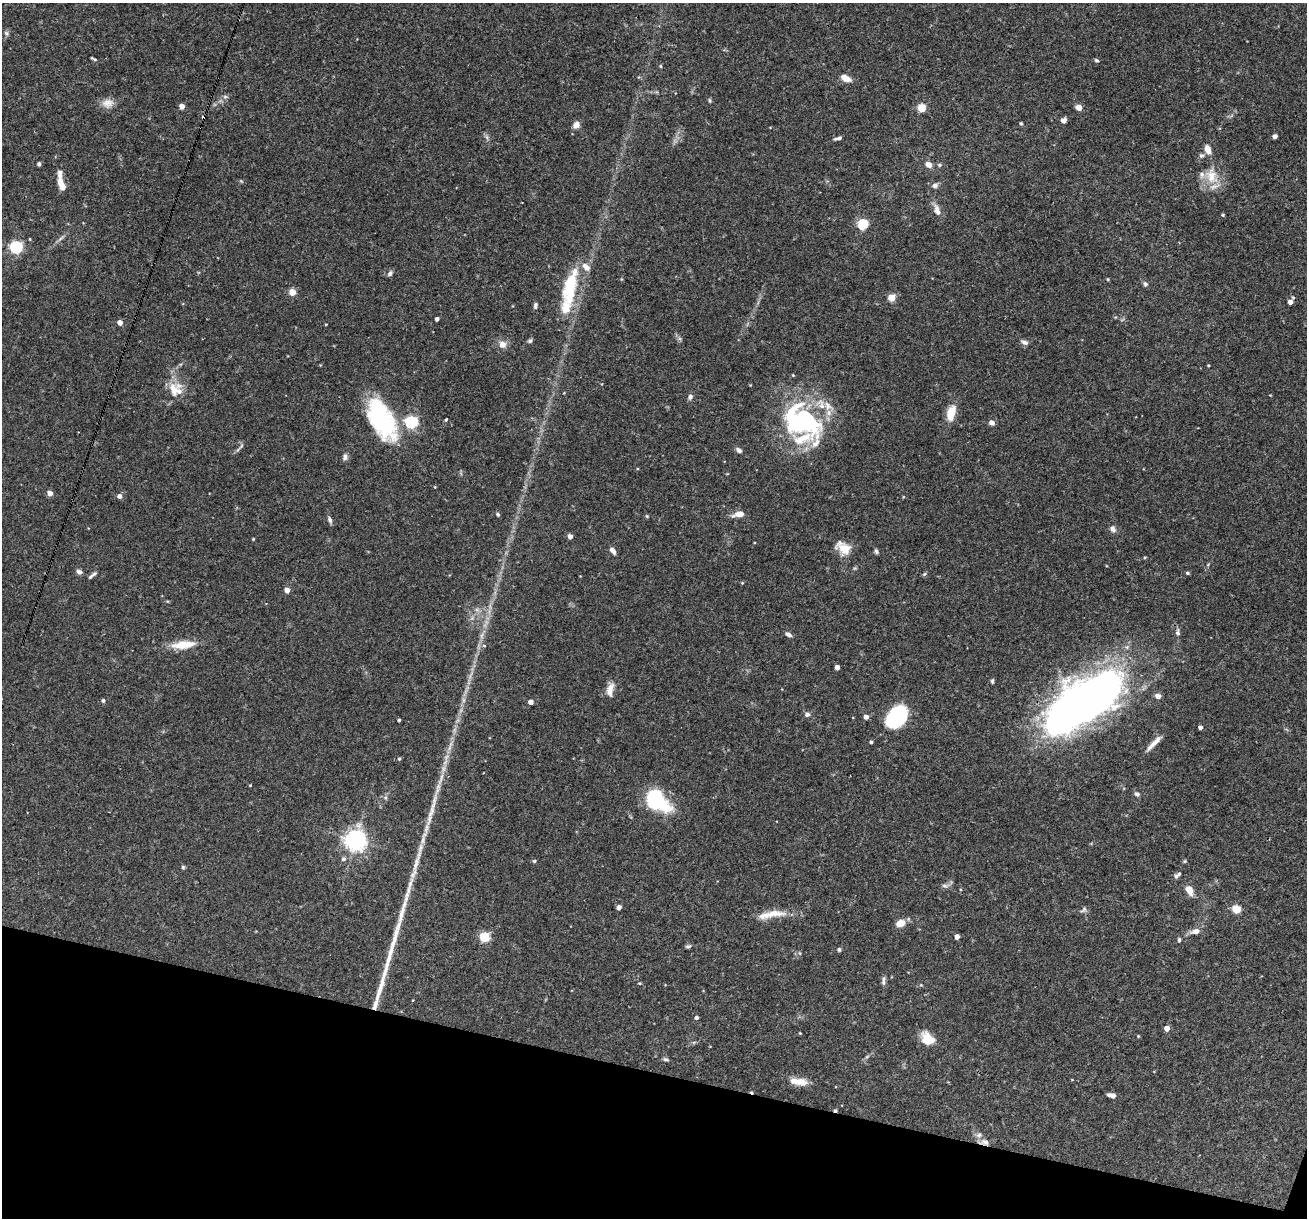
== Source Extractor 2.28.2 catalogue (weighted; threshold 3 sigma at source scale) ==
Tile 15 of 4 x 4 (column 3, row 4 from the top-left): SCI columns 2611-3915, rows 251-1466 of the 5220 x 5238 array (HDU 1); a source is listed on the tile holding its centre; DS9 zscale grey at full resolution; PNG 1309 x 1220 px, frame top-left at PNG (2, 3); no overlay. Shown black and unused: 12% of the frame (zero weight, under 3 of 4 exposures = <1% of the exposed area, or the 3 px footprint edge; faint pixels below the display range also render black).
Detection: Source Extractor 2.28.2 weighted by HDU 2 'WHT'; one run over the whole footprint, this tile lists its part. Background 0.0759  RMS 0.0036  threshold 0.016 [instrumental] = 3 sigma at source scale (4.5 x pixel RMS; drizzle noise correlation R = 1.50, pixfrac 1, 0.05/0.05 arcsec/px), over >= 5 px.
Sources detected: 158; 1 too faint to see at this stretch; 2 inside a brighter object's white glare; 2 cosmic-ray / hot-pixel residue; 4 long thin detections or spike segments (spike, bleed or trail) — not listed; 12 inside a brighter listed object's ellipse — not listed separately; the other 137 listed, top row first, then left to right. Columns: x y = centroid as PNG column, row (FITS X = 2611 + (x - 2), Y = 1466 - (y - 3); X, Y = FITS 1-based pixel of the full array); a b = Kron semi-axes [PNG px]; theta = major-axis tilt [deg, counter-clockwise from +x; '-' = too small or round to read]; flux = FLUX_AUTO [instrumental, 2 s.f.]
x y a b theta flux
6 33 7 5 -27 0.72
94 59 7 3 -25 0.56
1096 60 5 4 - 0.61
661 66 5 3 - 0.37
845 78 11 6 -27 3.3
225 97 7 4 0 0.68
709 101 7 3 -81 0.46
108 103 16 12 8 3.1
182 106 4 4 - 2.6
1079 107 4 4 - 4.3
921 108 5 5 - 12
1063 120 5 4 - 2.4
1021 123 4 3 - 0.57
576 125 9 7 45 2
1275 136 4 4 - 1.6
487 137 7 5 -49 0.77
838 138 10 4 17 1
1208 149 9 6 -72 3.4
39 164 4 4 - 0.71
928 164 7 6 - 2.5
939 165 6 5 - 0.58
1211 176 25 18 -69 8.6
241 181 6 4 -33 0.39
61 185 16 7 -70 4.1
935 185 8 7 - 1.3
937 210 18 8 -71 2.6
1223 215 4 4 - 0.37
863 224 5 5 - 30
60 238 12 3 36 0.96
16 247 6 5 - 53
390 273 7 5 52 1.1
621 279 5 3 - 0.32
1108 279 4 3 - 0.36
1145 284 7 6 - 0.83
570 287 44 15 78 21
292 292 5 4 - 6.5
1293 297 5 4 - 0.41
891 298 5 5 - 9.2
1290 302 4 4 - 2.4
535 305 9 5 80 0.82
437 319 4 3 - 1.3
120 322 4 4 - 2.7
326 324 4 2 - 0.25
530 341 6 6 - 0.68
1024 342 10 5 -21 1.2
502 344 9 8 - 2.5
1208 365 3 3 - 0.33
174 389 22 15 82 6.7
690 397 7 6 - 1.2
951 413 18 9 74 6.2
446 419 3 3 - 0.61
381 420 48 24 -62 38
804 421 41 36 -28 51
411 422 6 5 - 51
992 423 5 5 - 1.9
241 446 12 4 50 0.89
739 450 8 5 -39 1.1
345 457 9 6 73 1.3
435 487 4 3 - 0.27
50 493 4 4 - 2.7
120 496 5 4 - 1.9
498 514 5 4 - 0.65
739 514 12 6 12 3.7
647 516 5 4 - 0.39
330 520 9 5 -72 0.98
1113 529 10 7 -60 1.4
570 536 4 4 - 2.3
253 539 3 3 - 0.31
843 548 18 13 -34 5.6
613 551 9 5 -56 1.6
876 551 6 4 -63 0.71
79 572 7 5 -28 1.2
1187 573 4 4 - 0.6
94 574 8 4 34 0.7
924 574 6 4 45 0.47
742 583 4 4 - 0.33
287 590 4 4 - 3.4
477 610 7 4 -19 0.82
472 618 5 5 - 0.77
1178 632 10 6 -90 1.2
788 634 9 5 -29 1.1
482 636 9 4 81 1.2
183 645 29 9 6 7.5
484 646 5 3 - 0.43
837 667 4 4 - 2.6
992 681 6 4 -90 0.56
610 689 18 8 80 3.3
1158 696 7 6 - 1.5
1090 699 80 39 35 220
103 700 5 4 - 0.52
463 700 7 4 90 0.9
531 702 4 4 - 2.7
807 714 6 6 - 1.1
866 717 4 4 - 1.8
896 717 20 14 48 39
399 720 3 3 - 0.58
1200 727 4 4 - 1.3
871 742 4 4 - 0.56
1154 743 25 5 46 2.9
399 759 5 4 - 0.51
250 785 4 3 - 0.28
1137 794 7 5 -43 0.99
386 798 6 4 -71 0.58
656 801 20 12 -39 45
356 840 7 7 - 240
343 859 6 6 - 0.9
534 861 4 4 - 0.61
1185 861 5 5 - 0.42
183 867 5 5 - 0.52
1176 876 6 5 - 0.75
945 885 11 6 -5 1.2
1189 890 9 6 -64 4.3
619 907 4 4 - 2.2
1236 909 5 5 - 14
1084 910 10 6 36 0.96
771 914 42 9 8 6.4
900 923 10 8 26 3.3
1195 931 11 6 10 2.6
485 937 5 5 - 24
957 937 4 4 - 2.3
1179 940 6 4 -90 0.59
688 946 8 5 14 0.69
839 949 5 4 - 0.76
800 953 5 3 - 0.33
884 979 8 6 89 1
640 983 4 3 - 0.38
413 1000 2 2 - 0.32
696 1017 4 4 - 0.89
1167 1028 4 4 - 2.8
800 1033 3 3 - 0.25
1138 1036 4 3 - 0.3
928 1039 15 11 -44 6.7
665 1059 7 5 -15 0.67
798 1081 22 8 -8 4.7
1112 1095 8 4 -15 2
835 1110 5 4 - 0.5
984 1142 15 8 -5 2.2
Overlapping masked pixels (flux is a lower limit): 2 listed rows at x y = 835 1110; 984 1142